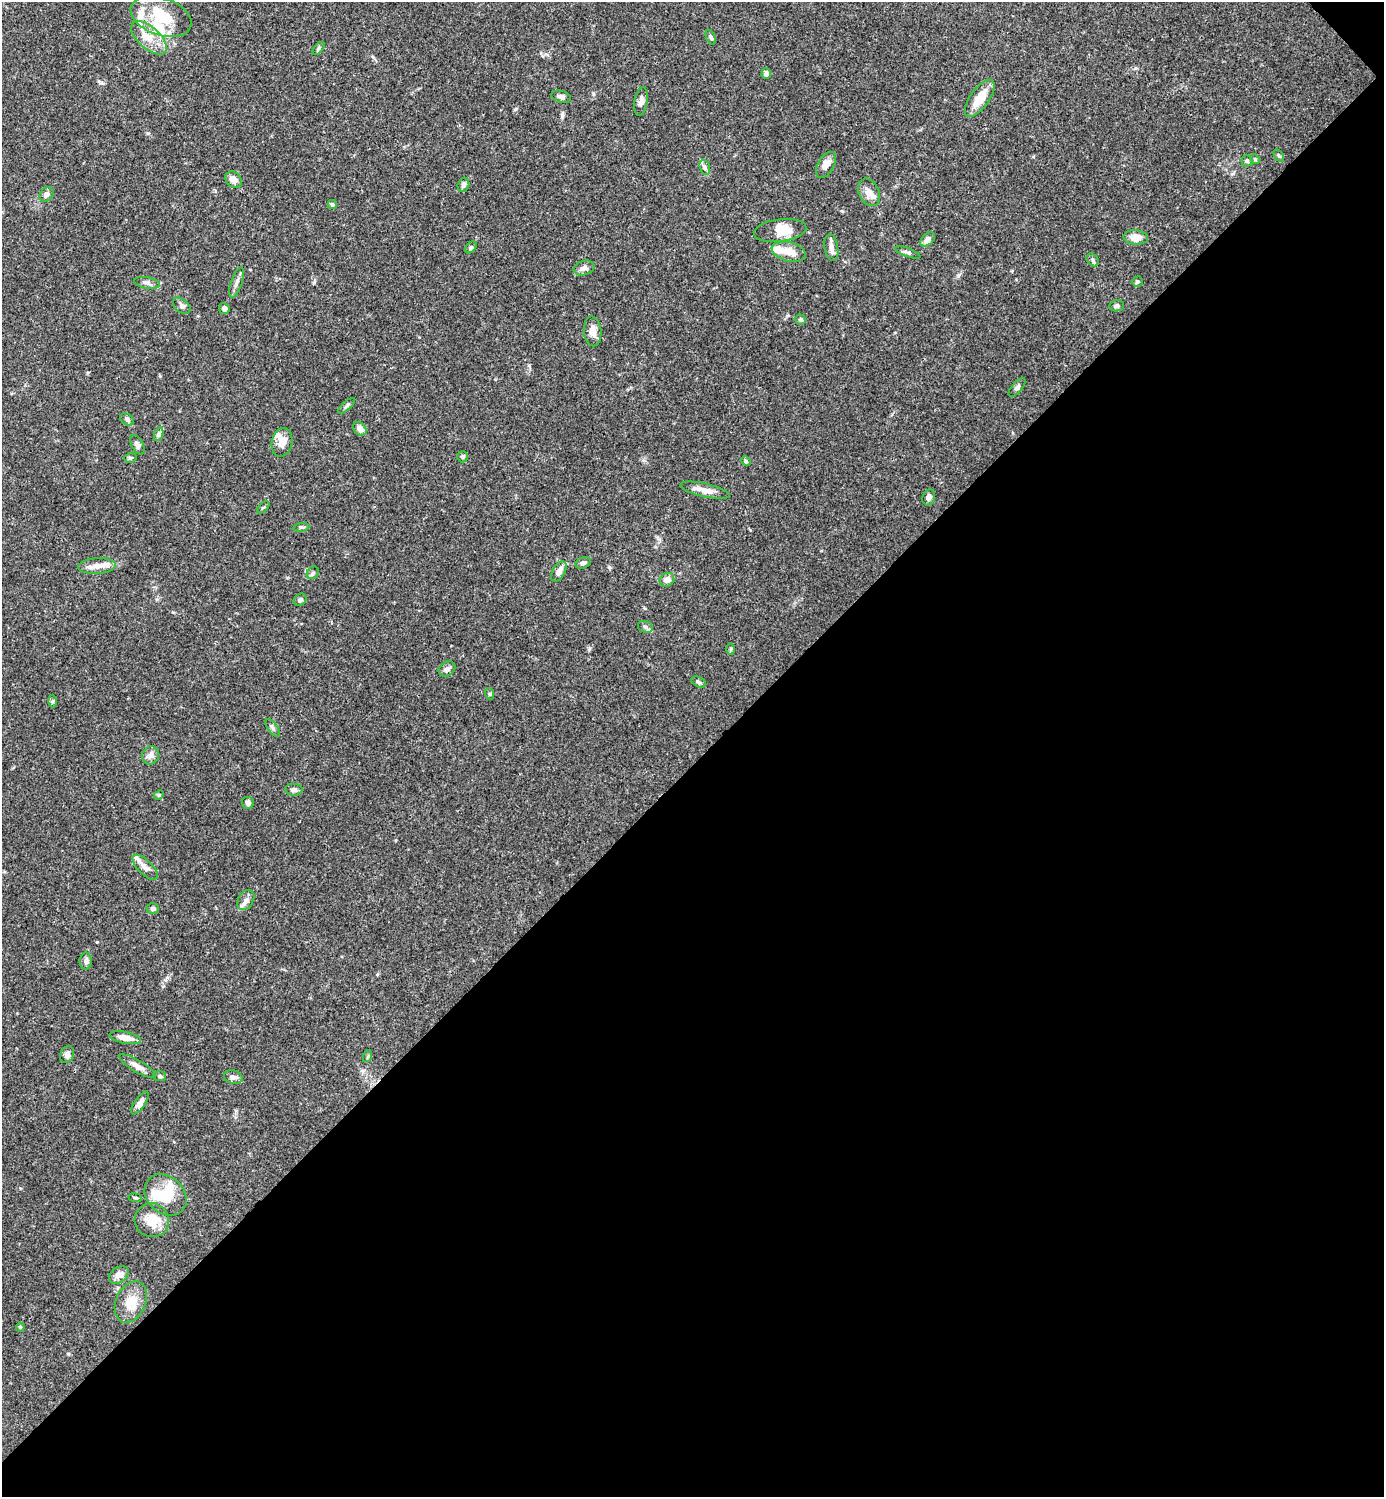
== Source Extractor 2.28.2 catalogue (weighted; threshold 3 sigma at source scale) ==
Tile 12 of 4 x 4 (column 4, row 3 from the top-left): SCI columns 4444-5825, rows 1496-2990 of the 5983 x 5983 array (HDU 1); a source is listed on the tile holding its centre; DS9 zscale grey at full resolution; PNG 1386 x 1499 px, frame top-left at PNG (2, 2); each listed source drawn as its Kron ellipse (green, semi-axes under 4 px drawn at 4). Shown black and unused: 49% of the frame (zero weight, under 3 of 4 exposures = <1% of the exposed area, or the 3 px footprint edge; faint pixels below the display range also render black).
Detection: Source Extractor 2.28.2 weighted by HDU 2 'WHT'; one run over the whole footprint, this tile lists its part. Background 0.0659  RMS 0.0032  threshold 0.0144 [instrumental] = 3 sigma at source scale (4.5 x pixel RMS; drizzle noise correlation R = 1.50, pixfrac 1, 0.05/0.05 arcsec/px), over >= 5 px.
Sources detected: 96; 3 inside a brighter object's white glare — neither listed nor drawn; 10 inside a brighter listed object's ellipse — not listed separately; the other 83 listed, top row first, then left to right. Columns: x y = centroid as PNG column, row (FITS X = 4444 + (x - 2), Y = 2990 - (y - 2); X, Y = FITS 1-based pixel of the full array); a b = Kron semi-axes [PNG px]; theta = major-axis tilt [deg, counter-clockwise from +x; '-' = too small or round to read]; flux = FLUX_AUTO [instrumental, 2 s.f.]
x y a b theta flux
161 16 31 18 -19 12
711 37 8 4 -63 0.64
149 38 22 11 -42 5.5
318 48 8 4 50 0.58
766 73 5 5 - 1.4
561 97 10 5 -15 1.2
980 98 22 9 54 5.9
641 101 14 6 81 1.5
1279 156 7 4 -58 0.46
1255 159 5 4 - 0.39
1247 161 5 5 - 0.53
826 165 14 8 60 2.3
705 167 8 5 -72 0.87
234 180 9 7 -46 2.1
463 185 7 5 75 0.98
869 192 14 10 -65 2.7
46 195 8 6 46 1.5
332 204 5 4 - 0.69
780 230 26 11 8 5.7
1136 237 12 7 -4 3.8
928 239 8 5 42 1.6
831 247 14 6 -80 1.7
471 248 6 4 48 0.59
789 252 17 9 -14 4
908 252 13 4 -20 0.77
1093 260 7 5 -50 0.64
584 268 10 7 17 1.4
236 282 16 5 72 1.4
1137 282 5 5 - 0.56
147 283 13 5 -9 1.2
182 306 10 6 -41 1.1
1117 306 7 5 10 0.9
224 309 5 5 - 0.94
801 320 5 5 - 0.57
593 331 15 9 -86 2.7
1017 387 11 5 49 0.93
346 406 11 3 41 0.61
127 419 8 5 -38 0.71
360 429 8 5 -43 1.9
159 434 7 4 72 0.65
282 442 14 10 79 3.4
137 445 10 6 -64 1.3
463 457 6 5 - 0.55
130 458 6 5 - 0.55
746 461 5 4 - 0.47
705 490 25 6 -13 3
929 497 8 6 70 0.99
263 507 7 3 44 0.36
301 527 8 4 8 0.53
583 563 8 5 24 0.91
97 566 19 7 3 2.7
559 572 11 6 60 2.4
313 573 7 5 46 0.61
667 580 7 6 - 1.9
300 600 7 5 43 0.82
645 627 7 5 -21 0.8
731 649 6 4 89 0.39
447 669 9 7 35 1.1
698 682 8 4 -27 0.67
490 694 6 3 -72 0.37
52 701 6 4 89 0.52
273 728 10 5 -54 0.83
151 755 9 8 - 1.5
294 790 9 6 -2 1
159 795 5 4 - 0.39
248 803 6 5 - 0.99
145 867 16 7 -44 2.1
246 900 11 7 60 1.5
153 909 6 5 - 1
86 961 8 6 90 1.1
125 1038 16 5 -10 2.9
67 1055 8 6 65 1.2
368 1056 6 3 72 0.36
138 1066 21 6 -30 2.3
160 1076 6 5 - 0.52
233 1077 9 6 -13 1.4
140 1103 13 5 57 1.4
166 1195 23 18 -42 8.1
135 1198 7 3 -9 0.39
152 1220 17 17 - 5.9
119 1275 11 7 34 2.2
131 1302 21 15 66 5.4
20 1327 4 4 - 0.36